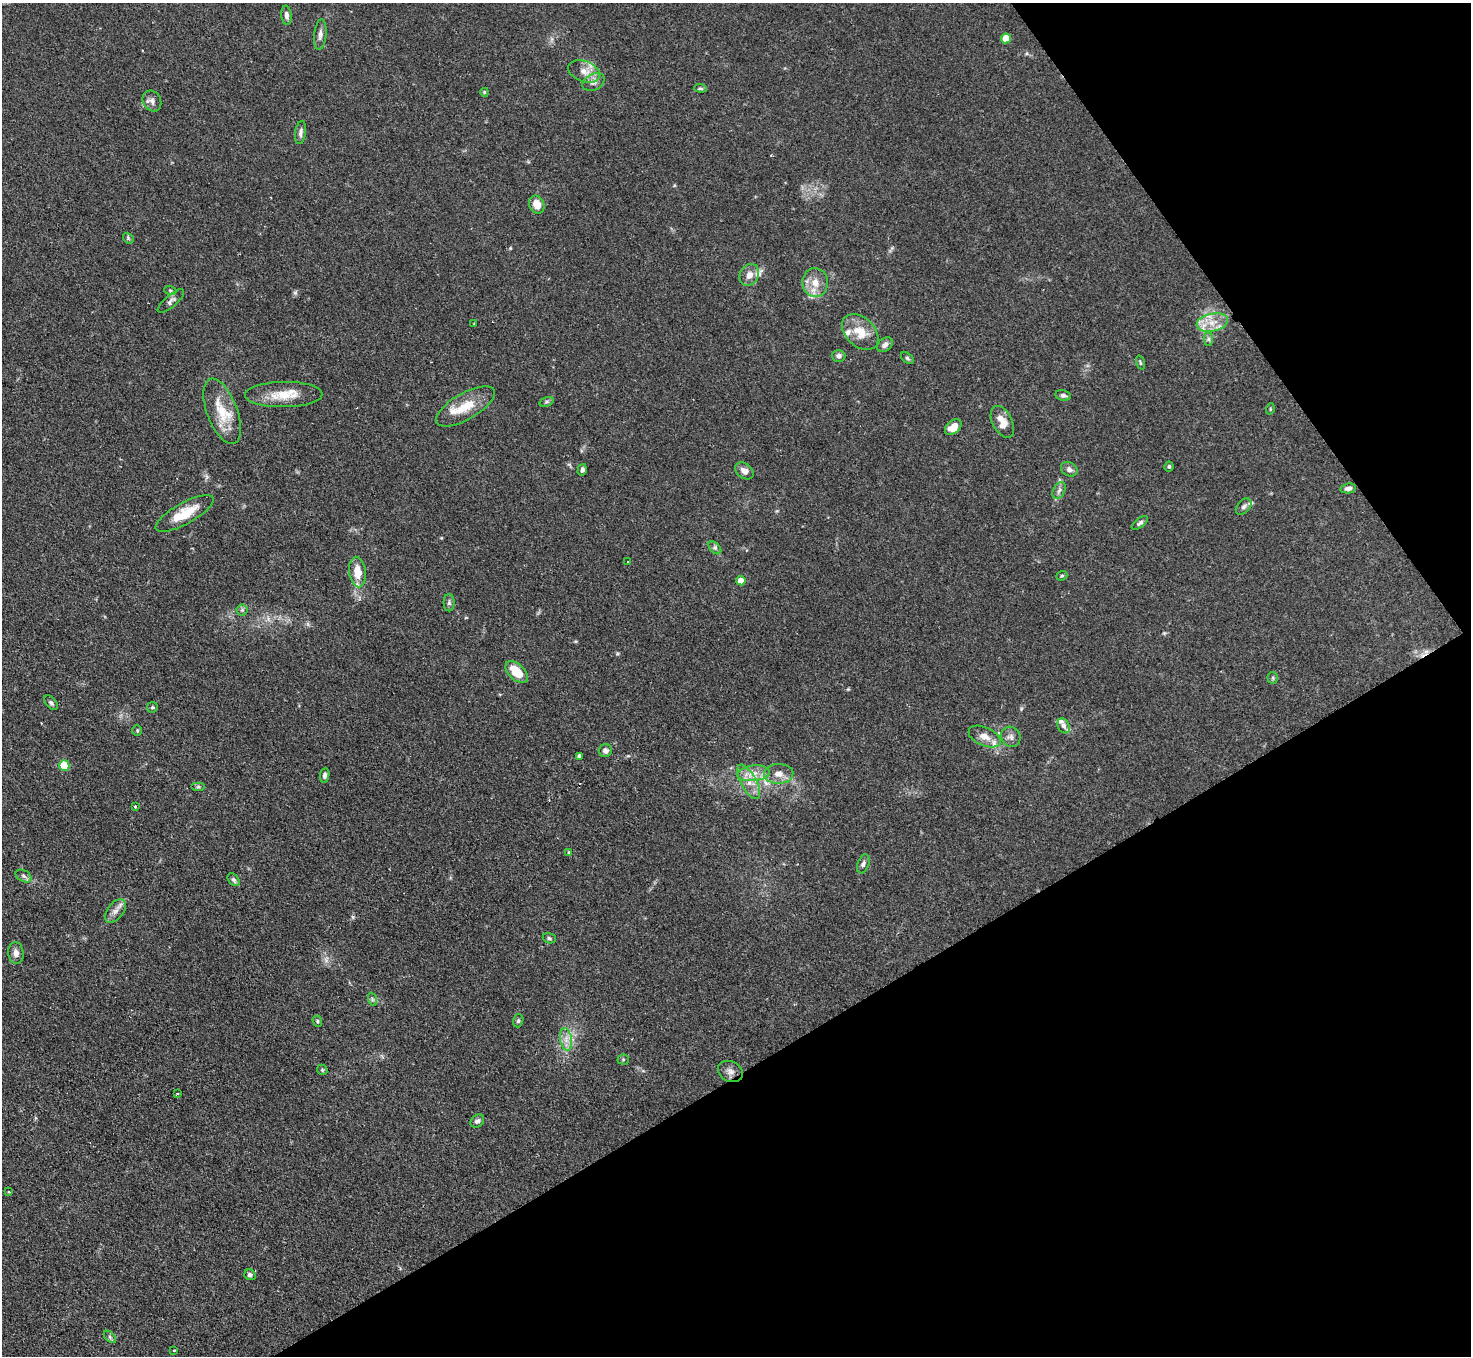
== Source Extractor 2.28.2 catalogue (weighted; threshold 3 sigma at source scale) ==
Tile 12 of 4 x 4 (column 4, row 3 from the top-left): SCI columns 4410-5878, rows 1653-3006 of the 5880 x 5872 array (HDU 1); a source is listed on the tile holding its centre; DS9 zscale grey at full resolution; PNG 1473 x 1358 px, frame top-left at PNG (2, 3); each listed source drawn as its Kron ellipse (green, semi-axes under 4 px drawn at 4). Shown black and unused: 29% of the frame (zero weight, under 2 of 3 exposures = <1% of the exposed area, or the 3 px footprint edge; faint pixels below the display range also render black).
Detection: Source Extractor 2.28.2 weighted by HDU 2 'WHT'; one run over the whole footprint, this tile lists its part. Background 0.0811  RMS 0.0058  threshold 0.0262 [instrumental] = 3 sigma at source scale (4.5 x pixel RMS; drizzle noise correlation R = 1.50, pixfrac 1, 0.05/0.05 arcsec/px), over >= 5 px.
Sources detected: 93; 9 inside a brighter listed object's ellipse — not listed separately; the other 84 listed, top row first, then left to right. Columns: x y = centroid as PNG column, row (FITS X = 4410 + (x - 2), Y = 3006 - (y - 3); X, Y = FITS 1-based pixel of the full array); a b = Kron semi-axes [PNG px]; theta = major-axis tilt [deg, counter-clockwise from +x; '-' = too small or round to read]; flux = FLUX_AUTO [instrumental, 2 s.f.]
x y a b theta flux
286 15 9 5 -83 2.1
320 34 15 6 84 2.8
1006 38 5 5 - 13
584 71 16 10 -19 6
593 82 12 8 27 3.1
700 88 6 4 -5 0.97
484 92 4 3 - 0.55
152 101 11 8 -60 2.7
301 133 12 5 82 1.9
537 205 9 7 -66 7.1
128 238 6 4 -50 0.95
749 275 11 9 60 4.4
815 283 14 13 - 7.5
170 290 6 4 -19 0.76
171 301 16 6 41 2.2
1212 322 16 9 11 7.6
474 324 4 3 - 0.49
860 332 21 14 -43 11
1209 339 7 4 -90 1.2
885 345 9 6 40 2.4
838 356 7 6 - 1.9
907 358 7 4 -37 1
1140 362 7 3 -71 0.7
284 395 39 12 1 14
1063 395 8 5 -11 1.4
547 402 7 4 19 1
465 406 33 13 30 14
1270 409 6 3 73 0.64
222 411 34 15 -69 16
1002 422 17 9 -62 7.4
953 427 9 6 40 7.8
1169 467 5 4 - 0.97
1069 469 9 7 -33 2.3
582 470 6 4 73 1.6
744 471 10 7 -38 3.2
1348 488 8 5 10 2.1
1059 490 9 5 62 1.8
1244 507 9 6 48 1.8
185 513 32 10 29 14
1140 523 9 4 37 1.5
715 548 7 4 -45 1.3
628 562 3 3 - 0.47
357 572 15 8 -83 9.1
1062 576 6 4 22 0.83
741 581 4 4 - 6.1
449 603 8 5 -90 1.4
242 610 5 5 - 1
517 672 13 8 -43 13
1273 678 5 5 - 0.83
51 703 9 5 -50 1.4
152 707 6 5 - 0.83
1064 726 8 5 -65 3.1
137 731 5 4 - 0.82
985 736 17 9 -23 5.1
1011 737 10 9 - 2.8
605 751 6 6 - 2.3
579 756 4 4 - 1.9
64 766 5 5 - 22
753 773 16 7 6 5.9
779 774 14 10 2 5.2
325 775 7 4 83 1.5
749 782 19 8 -62 6.5
198 787 7 4 0 1
135 806 3 2 - 0.55
569 852 3 3 - 0.94
863 864 10 5 70 1.8
24 876 8 5 -28 1.5
234 880 7 5 -50 1.3
115 911 13 8 51 3.5
549 938 7 5 -18 1
16 953 11 7 -82 3.1
372 999 7 4 -72 0.99
317 1021 6 4 -70 0.9
518 1021 7 5 74 0.97
566 1039 12 6 -80 3.6
623 1059 5 5 - 0.75
322 1070 5 4 - 0.8
730 1072 13 10 -26 3.5
177 1094 3 2 - 0.97
477 1121 7 6 - 1.6
9 1192 3 3 - 0.45
250 1275 6 5 - 1.5
110 1337 7 4 -46 1.1
174 1350 2 2 - 0.56